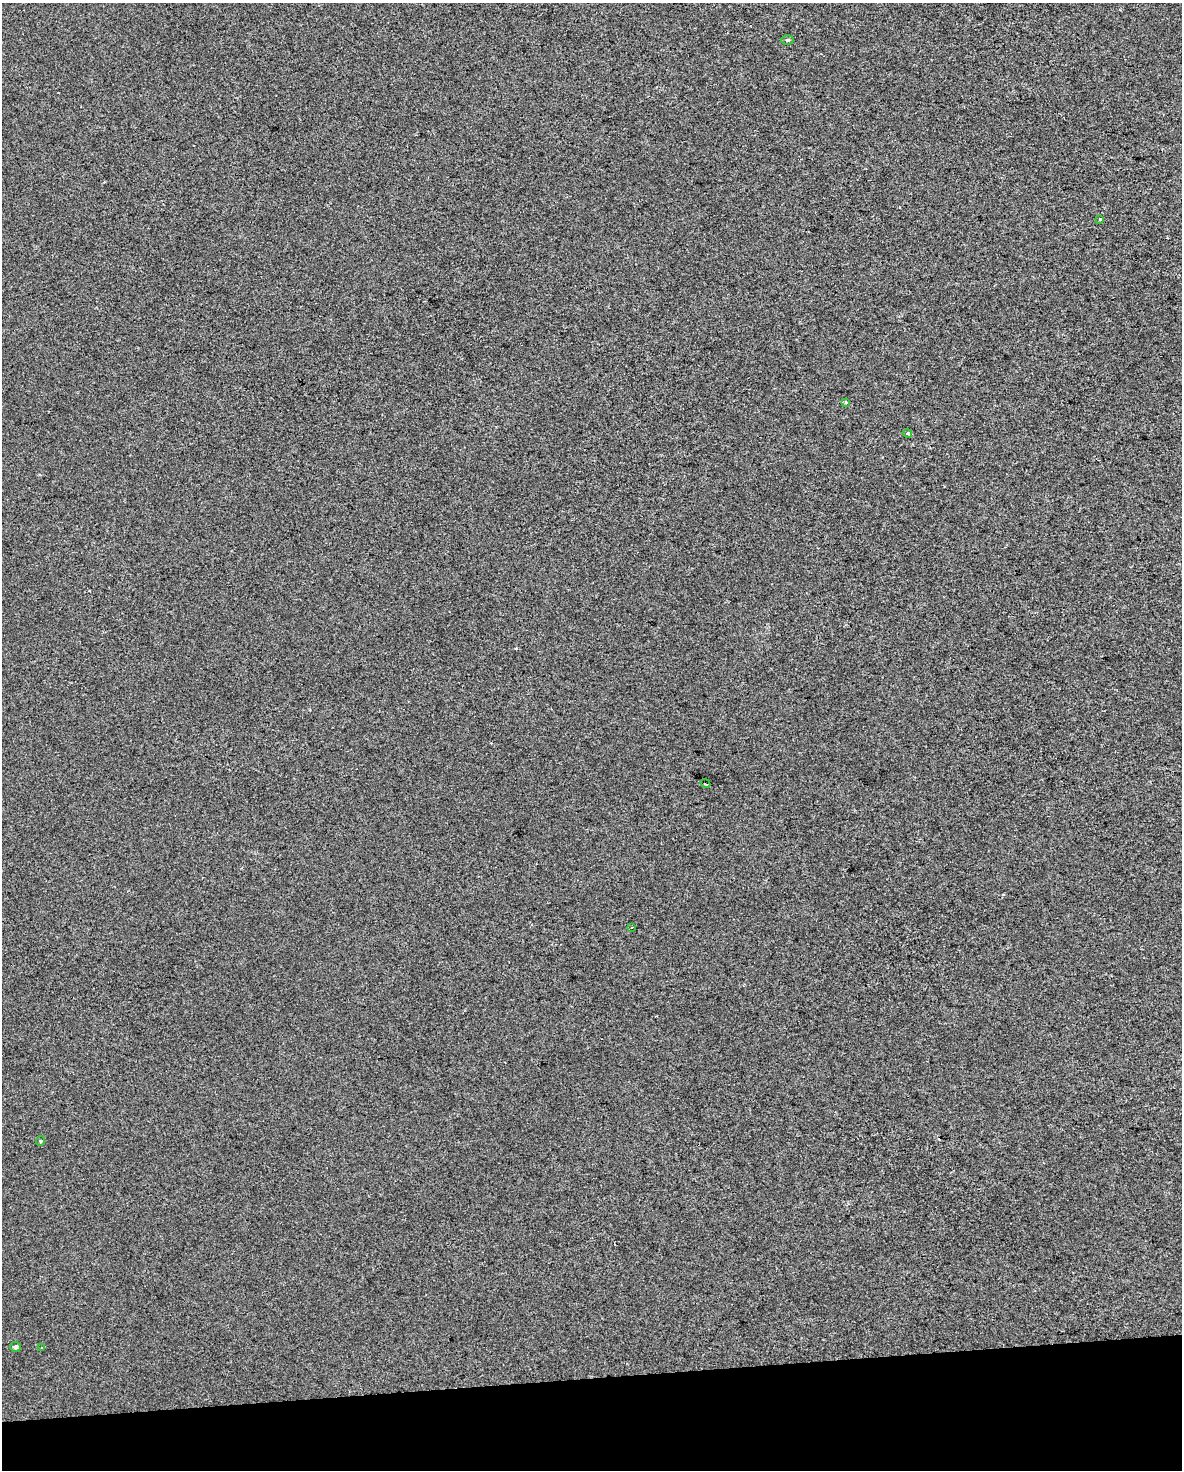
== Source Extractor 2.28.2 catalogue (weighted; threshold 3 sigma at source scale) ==
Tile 10 of 4 x 3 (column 2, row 3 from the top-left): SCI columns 1181-2360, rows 61-1528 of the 4719 x 4481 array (HDU 1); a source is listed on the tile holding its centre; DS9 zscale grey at full resolution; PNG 1184 x 1472 px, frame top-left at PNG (2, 3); each listed source drawn as its Kron ellipse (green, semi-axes under 4 px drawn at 4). Shown black and unused: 6% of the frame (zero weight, under 2 of 3 exposures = <1% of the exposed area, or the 3 px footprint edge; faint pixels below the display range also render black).
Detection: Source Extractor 2.28.2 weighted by HDU 2 'WHT'; one run over the whole footprint, this tile lists its part. Background -4.74e-04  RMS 0.0057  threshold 0.0255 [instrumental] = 3 sigma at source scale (4.5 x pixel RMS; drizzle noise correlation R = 1.50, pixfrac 1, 0.0396/0.0396 arcsec/px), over >= 5 px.
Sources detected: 11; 2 cosmic-ray / hot-pixel residue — neither listed nor drawn; the other 9 listed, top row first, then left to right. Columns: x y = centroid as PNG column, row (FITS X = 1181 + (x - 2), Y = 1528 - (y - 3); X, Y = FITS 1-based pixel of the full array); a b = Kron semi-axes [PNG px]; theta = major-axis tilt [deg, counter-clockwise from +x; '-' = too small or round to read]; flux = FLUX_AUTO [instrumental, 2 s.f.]
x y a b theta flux
787 40 6 4 -2 0.96
1100 219 3 3 - 0.94
846 402 4 3 - 0.9
907 433 4 3 - 4.1
705 784 5 3 - 4.5
632 927 2 2 - 0.42
40 1141 5 3 - 0.46
16 1347 5 5 - 1.4
42 1347 3 2 - 0.52